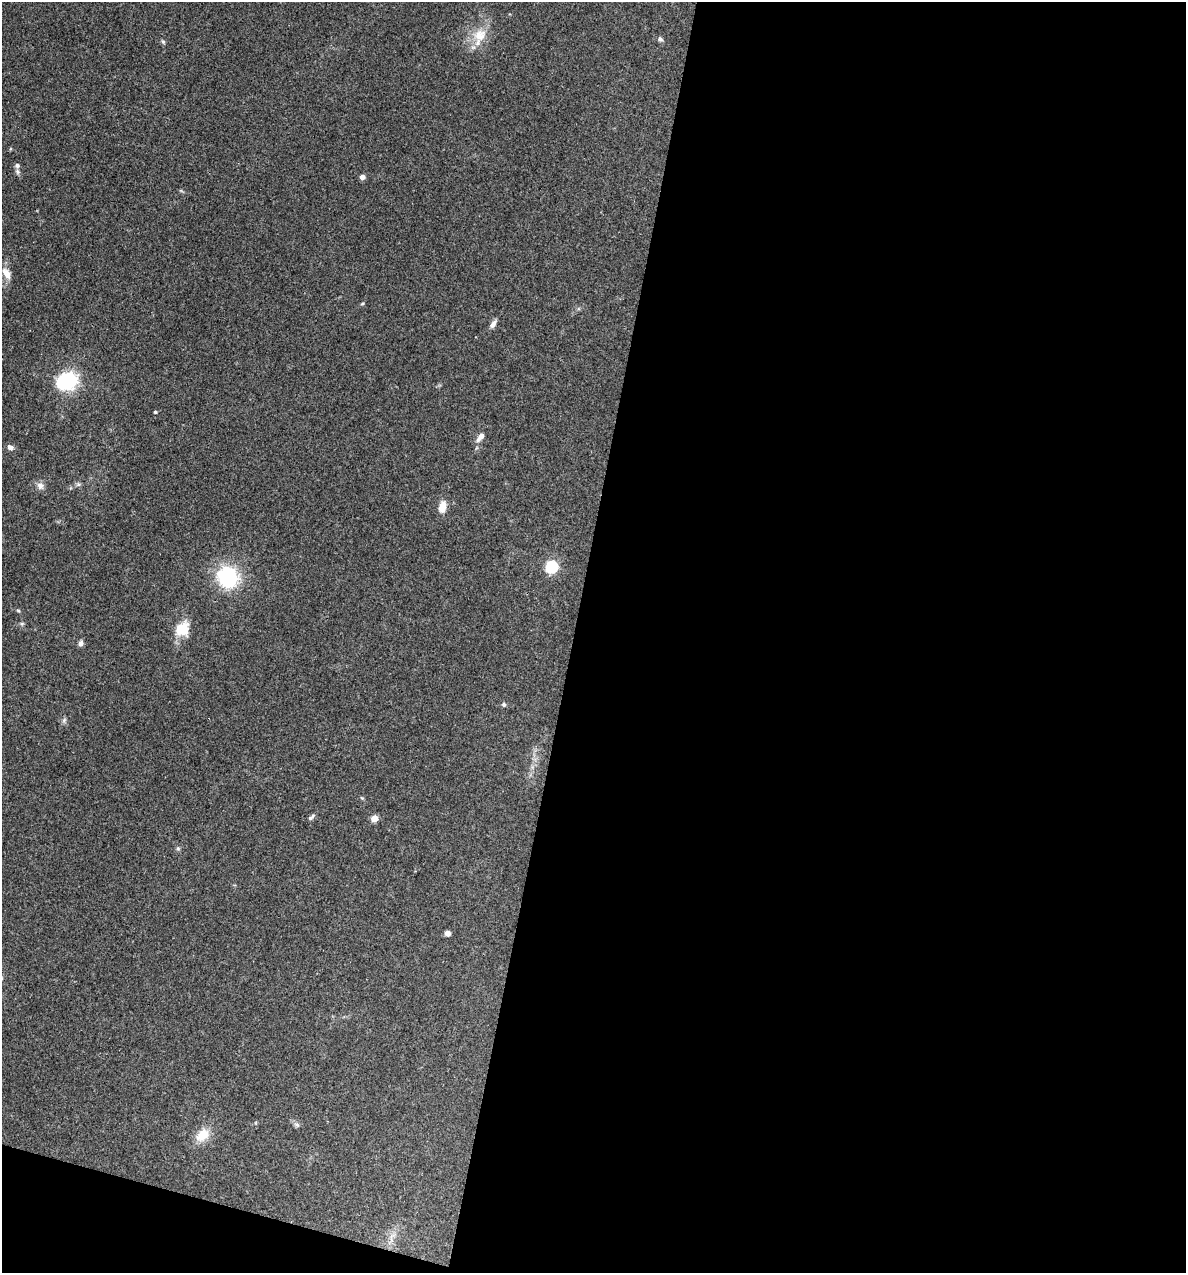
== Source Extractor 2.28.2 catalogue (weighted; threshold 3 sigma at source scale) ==
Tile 16 of 4 x 4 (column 4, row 4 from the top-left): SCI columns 3676-4859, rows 1-1271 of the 5104 x 5085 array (HDU 1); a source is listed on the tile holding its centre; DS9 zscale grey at full resolution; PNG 1188 x 1275 px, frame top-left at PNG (2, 2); no overlay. Shown black and unused: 54% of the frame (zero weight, under 3 of 4 exposures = <1% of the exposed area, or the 3 px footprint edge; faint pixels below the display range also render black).
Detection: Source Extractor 2.28.2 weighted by HDU 2 'WHT'; one run over the whole footprint, this tile lists its part. Background 0.25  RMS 0.0093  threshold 0.042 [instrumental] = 3 sigma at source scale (4.5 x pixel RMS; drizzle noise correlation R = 1.50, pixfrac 1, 0.05/0.05 arcsec/px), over >= 5 px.
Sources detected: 29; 1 inside a brighter object's white glare — not listed; the other 28 listed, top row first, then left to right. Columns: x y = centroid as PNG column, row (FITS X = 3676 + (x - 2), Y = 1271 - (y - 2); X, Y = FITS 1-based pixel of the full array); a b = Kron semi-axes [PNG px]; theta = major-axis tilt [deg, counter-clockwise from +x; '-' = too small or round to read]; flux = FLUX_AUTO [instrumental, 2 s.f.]
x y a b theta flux
480 35 20 17 33 19
660 39 7 6 - 1.9
163 42 7 4 -53 1.4
17 165 7 7 - 2.6
362 177 6 6 - 3.3
6 273 17 8 -58 7.5
363 303 6 3 31 1.1
493 324 12 6 58 4
69 380 6 6 - 340
155 412 3 3 - 1.4
481 437 14 7 49 6.2
10 447 8 6 -33 3.7
40 486 9 9 - 4.7
442 507 14 8 76 9.6
552 567 6 5 - 130
228 577 27 24 -49 61
18 610 5 4 - 1.1
182 629 19 16 54 19
81 643 7 5 71 3.5
504 704 6 5 - 1.7
64 720 6 5 - 1.8
362 798 5 4 - 1
311 817 10 4 38 2.4
375 818 5 4 - 16
178 848 5 5 - 1.5
448 933 5 5 - 5.3
297 1125 7 5 -43 2.1
202 1135 16 11 45 17